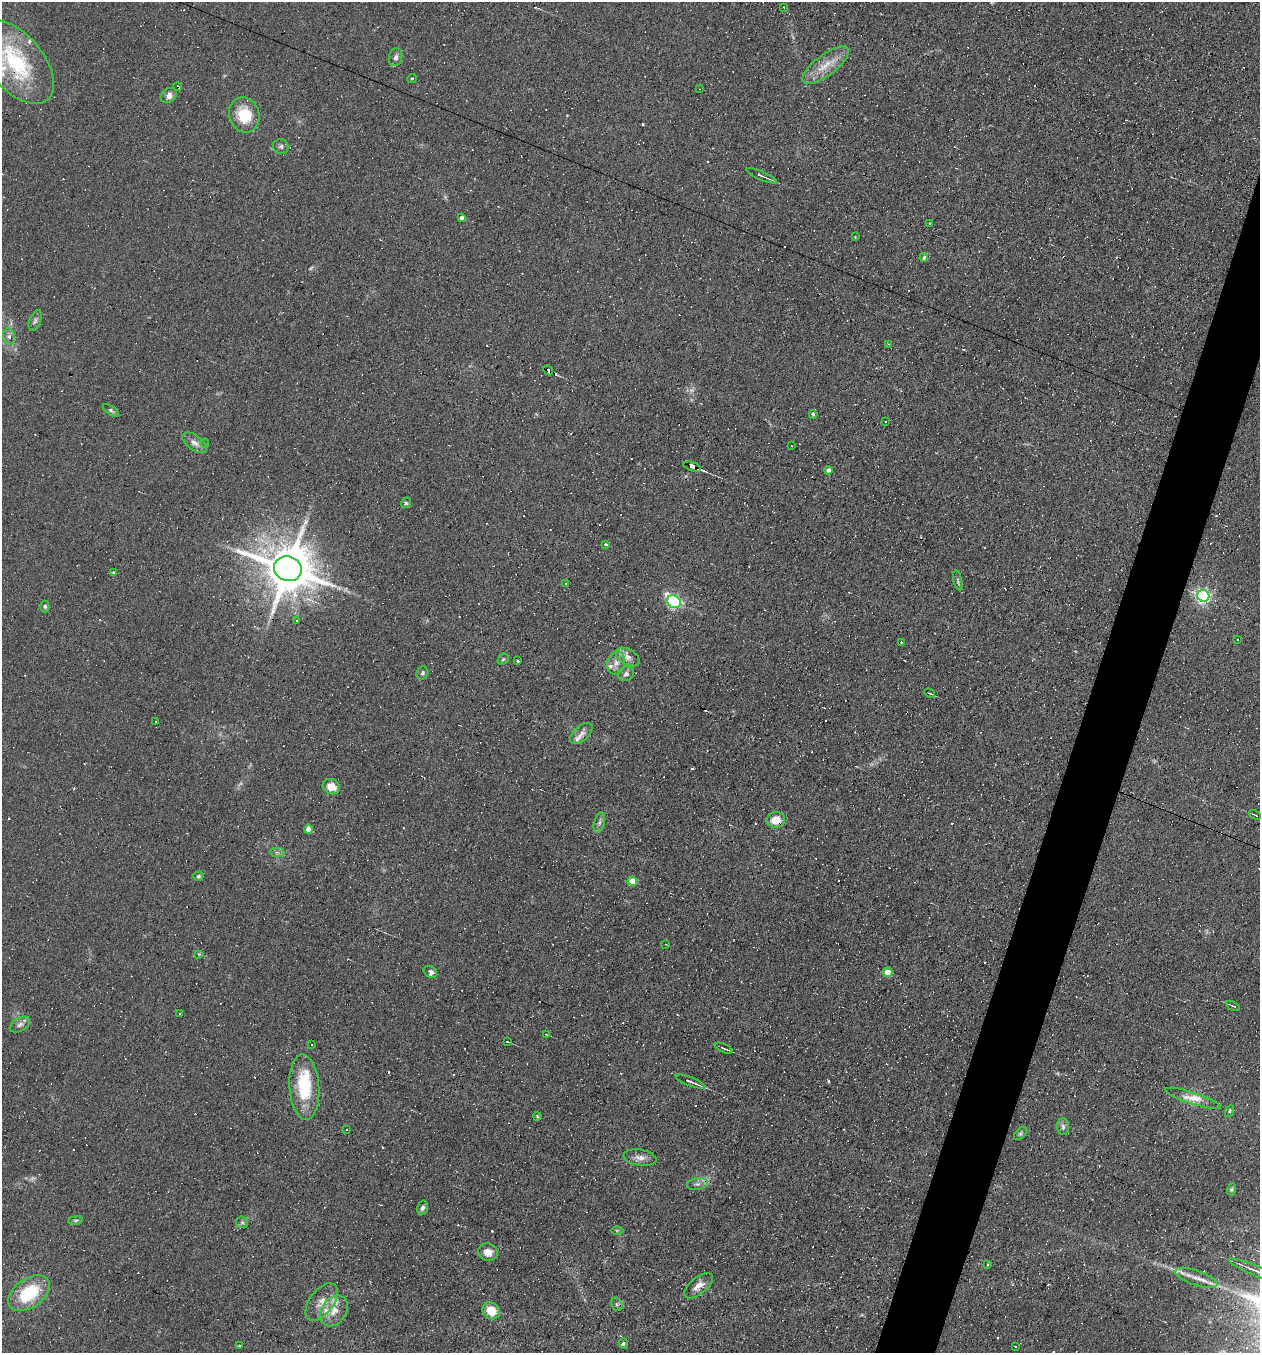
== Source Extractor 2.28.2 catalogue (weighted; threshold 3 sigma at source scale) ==
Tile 10 of 4 x 4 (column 2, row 3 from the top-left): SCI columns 1386-2643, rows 1352-2702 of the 5417 x 5405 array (HDU 1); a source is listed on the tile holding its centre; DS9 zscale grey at full resolution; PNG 1262 x 1355 px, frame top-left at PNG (2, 2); each listed source drawn as its Kron ellipse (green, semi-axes under 4 px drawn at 4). Shown black and unused: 4% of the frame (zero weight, under 4 of 8 exposures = <1% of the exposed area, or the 3 px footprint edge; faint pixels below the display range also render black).
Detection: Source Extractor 2.28.2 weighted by HDU 2 'WHT'; one run over the whole footprint, this tile lists its part. Background 0.0908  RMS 0.0069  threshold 0.0281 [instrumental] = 3 sigma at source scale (4.09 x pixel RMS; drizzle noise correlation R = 1.36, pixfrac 0.8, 0.05/0.05 arcsec/px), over >= 5 px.
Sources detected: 208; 2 too faint to see at this stretch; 103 cosmic-ray / hot-pixel residue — neither listed nor drawn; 8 inside a brighter listed object's ellipse — not listed separately; the other 95 listed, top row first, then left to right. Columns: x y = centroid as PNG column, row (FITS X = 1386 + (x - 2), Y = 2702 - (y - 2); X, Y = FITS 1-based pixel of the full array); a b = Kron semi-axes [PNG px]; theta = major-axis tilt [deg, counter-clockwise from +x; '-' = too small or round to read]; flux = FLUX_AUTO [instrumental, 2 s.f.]
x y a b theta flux
784 7 2 2 - 0.57
396 57 9 6 77 2.4
15 62 50 27 -49 64
826 65 28 10 37 12
412 78 5 3 - 0.54
178 87 4 3 - 5.2
699 89 3 2 - 0.46
169 95 9 6 37 3.3
244 115 18 15 -72 20
281 146 8 7 - 1.8
761 176 17 3 -23 2.3
462 217 4 4 - 1.8
930 224 3 3 - 7.4
855 237 3 3 - 0.54
924 257 4 4 - 1.4
35 321 11 5 70 1.8
9 337 8 6 -72 2.3
889 344 3 2 - 1.6
548 370 5 3 - 45
111 410 9 4 -34 1.3
813 414 4 3 - 2.1
885 421 2 2 - 0.4
195 443 14 7 -37 3.9
205 443 4 4 - 0.76
791 446 3 3 - 1.4
692 467 9 3 -19 36
828 470 4 4 - 3.4
406 503 5 4 - 1.2
606 544 3 3 - 6.1
288 569 14 12 -20 3400
113 573 3 2 - 1.7
958 580 10 3 -79 1.2
565 583 3 3 - 1.9
1203 596 6 6 - 170
674 602 7 6 - 120
45 606 6 4 -88 1.2
297 620 3 3 - 5
1237 639 2 2 - 0.53
902 642 3 2 - 38
628 657 13 7 -32 4.1
503 659 6 5 - 0.96
518 661 3 3 - 5
616 663 12 8 75 4.2
422 673 7 6 - 1.5
626 674 8 7 - 2.5
929 693 5 3 - 0.68
156 721 2 2 - 0.48
581 734 13 7 41 3.8
331 787 9 7 -22 8.1
1255 815 6 2 -25 0.69
776 820 9 8 - 10
599 822 10 5 74 2.1
308 829 4 4 - 6.4
277 852 7 4 -1 1.5
198 876 5 4 - 1.1
632 881 5 4 - 14
666 944 3 2 - 0.53
199 954 4 4 - 0.65
430 972 7 5 -33 2.8
887 972 5 4 - 8.3
1233 1006 7 2 -29 0.85
180 1014 3 3 - 1.7
20 1025 11 6 28 2.6
546 1034 4 2 - 0.45
508 1042 3 2 - 0.58
311 1045 3 3 - 9.4
724 1048 9 2 -24 1.9
691 1082 16 3 -22 3.6
304 1087 33 15 -86 33
1193 1098 29 5 -18 7.7
1229 1111 6 3 64 1
537 1116 4 3 - 0.79
1063 1127 8 6 -86 2
346 1130 3 2 - 0.77
1020 1133 8 4 45 1.2
640 1158 16 8 -9 4.6
697 1184 10 6 9 2.3
1231 1189 6 4 73 1.1
422 1208 7 5 73 2
75 1220 7 3 9 0.98
242 1222 6 5 - 1.4
617 1231 6 4 -1 0.8
488 1252 10 8 -21 5.6
987 1265 3 3 - 2.7
1259 1272 33 5 -22 7.9
1196 1278 22 7 -19 7.3
698 1286 17 8 39 5.3
29 1293 23 14 35 31
322 1302 21 12 53 8.6
617 1304 7 5 -69 1.4
334 1311 17 12 55 8.2
491 1311 9 8 - 11
623 1344 5 3 - 1.2
239 1346 3 3 - 1
1015 1347 3 2 - 1
Overlapping masked pixels (flux is a lower limit): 5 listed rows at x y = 15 62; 178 87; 548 370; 692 467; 776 820
Isophote crosses this tile's border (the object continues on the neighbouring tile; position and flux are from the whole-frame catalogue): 2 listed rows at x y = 15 62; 1259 1272
Unlisted compact peaks at least as high as the median listed source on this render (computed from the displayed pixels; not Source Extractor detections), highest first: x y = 828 1081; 643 124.